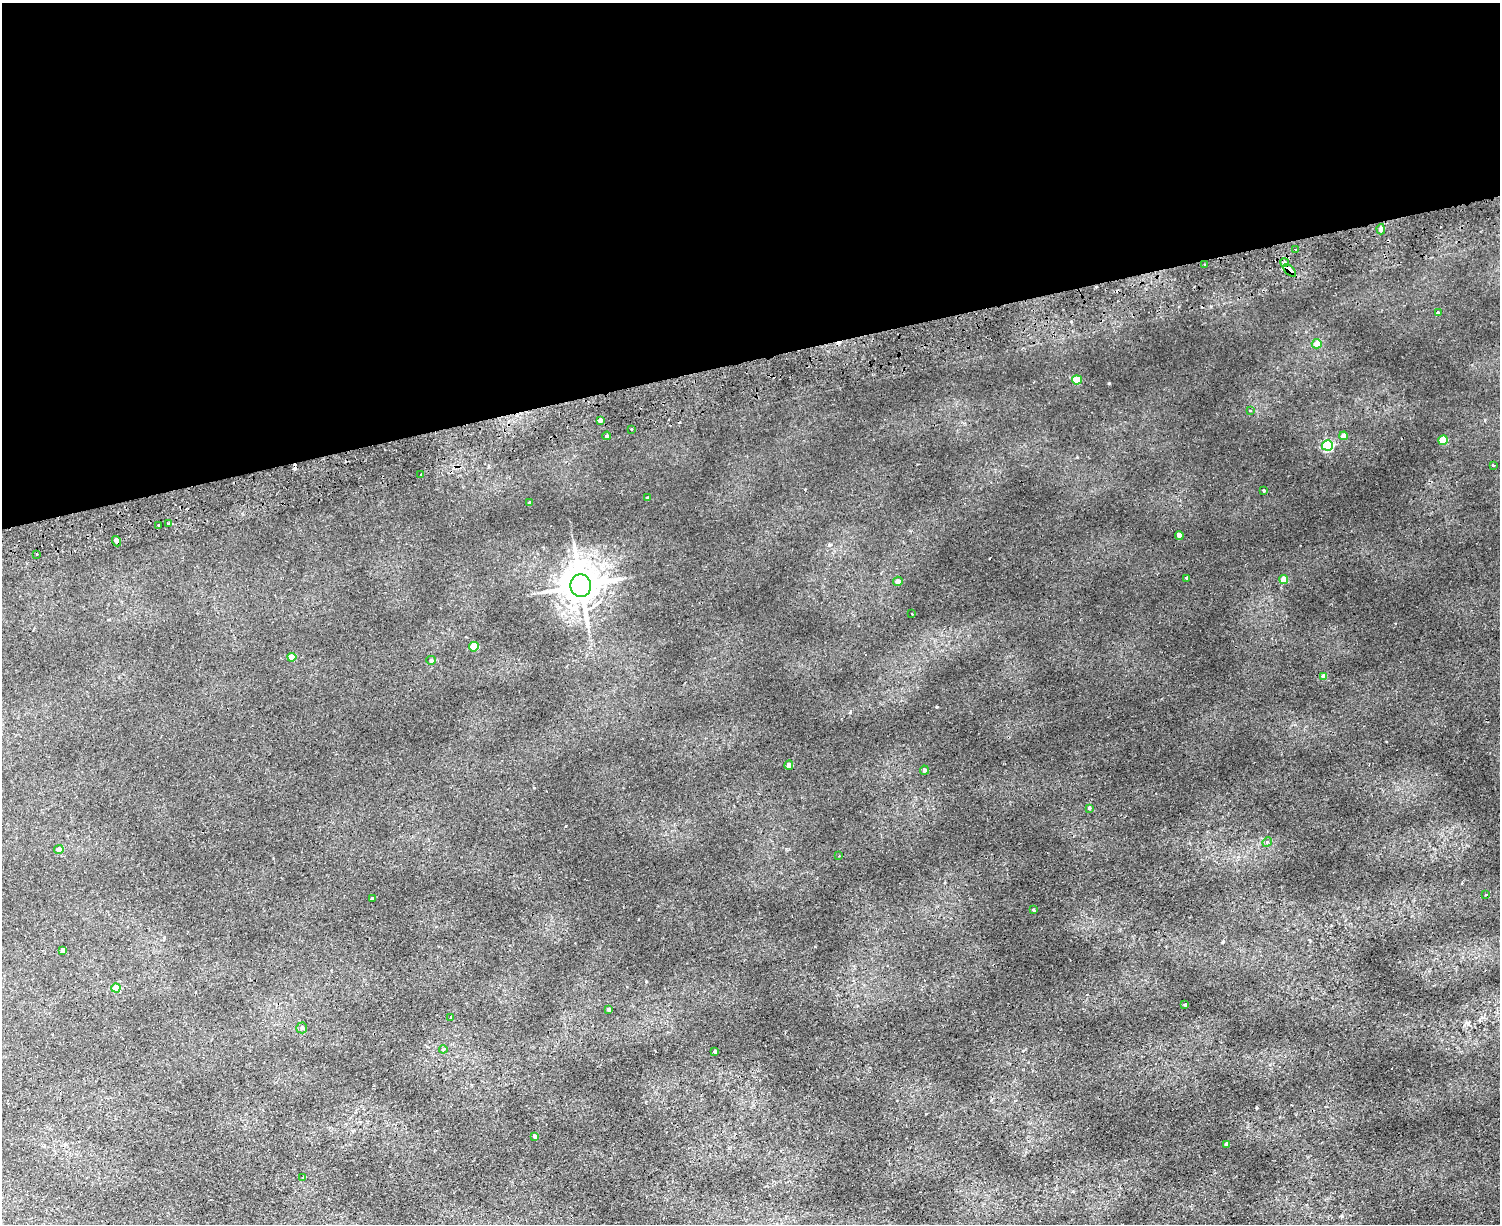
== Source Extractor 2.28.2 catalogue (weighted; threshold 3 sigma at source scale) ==
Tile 2 of 3 x 4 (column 2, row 1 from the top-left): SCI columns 1792-3289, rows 3723-4944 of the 4965 x 5000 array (HDU 1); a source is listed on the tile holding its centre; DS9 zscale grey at full resolution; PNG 1502 x 1226 px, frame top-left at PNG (2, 3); each listed source drawn as its Kron ellipse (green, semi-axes under 4 px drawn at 4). Shown black and unused: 29% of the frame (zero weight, under 2 of 3 exposures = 4% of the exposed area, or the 3 px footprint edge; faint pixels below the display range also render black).
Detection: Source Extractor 2.28.2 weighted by HDU 2 'WHT'; one run over the whole footprint, this tile lists its part. Background 0.00513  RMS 0.0035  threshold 0.0156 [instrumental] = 3 sigma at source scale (4.5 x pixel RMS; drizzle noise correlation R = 1.50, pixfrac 1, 0.05/0.05 arcsec/px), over >= 5 px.
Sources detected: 65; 10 cosmic-ray / hot-pixel residue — neither listed nor drawn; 1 inside a brighter listed object's ellipse — not listed separately; the other 54 listed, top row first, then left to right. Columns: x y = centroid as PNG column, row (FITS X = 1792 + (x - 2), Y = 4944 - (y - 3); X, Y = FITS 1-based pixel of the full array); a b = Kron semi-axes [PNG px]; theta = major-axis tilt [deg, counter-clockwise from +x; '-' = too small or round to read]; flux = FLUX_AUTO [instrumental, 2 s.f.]
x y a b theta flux
1381 229 5 3 - 2.7
1296 250 3 2 - 0.35
1284 262 4 3 - 1.7
1205 265 3 2 - 0.3
1290 270 8 4 -46 5.9
1438 313 3 3 - 0.77
1317 344 5 4 - 3.7
1077 380 5 4 - 9.2
1250 410 4 2 - 0.27
600 420 4 3 - 1.5
632 429 3 3 - 0.91
607 436 4 3 - 0.5
1344 436 4 4 - 3.8
1443 440 5 4 - 9
1327 445 5 5 - 38
1493 465 3 3 - 0.65
421 475 3 3 - 1.1
1264 490 3 3 - 0.58
648 498 4 3 - 0.45
529 503 3 3 - 0.7
168 523 3 2 - 0.44
158 525 2 2 - 0.35
1179 535 4 4 - 2.2
117 541 5 3 - 8.3
37 554 3 3 - 0.67
1186 578 3 3 - 0.4
1284 580 4 4 - 5.6
898 581 5 4 - 1.8
581 586 11 10 - 850
912 614 3 2 - 0.32
474 647 5 4 - 11
292 657 4 4 - 4.7
431 660 5 4 - 0.75
1324 676 4 4 - 2.4
789 765 5 4 - 2.1
924 770 4 4 - 0.71
1089 808 3 3 - 6
1267 842 5 4 - 0.5
59 849 4 4 - 1.7
839 856 3 2 - 0.3
1486 895 4 2 - 0.27
372 899 3 3 - 0.55
1034 910 3 2 - 0.45
63 950 4 4 - 1.7
116 988 4 4 - 6.9
1185 1005 3 3 - 0.33
609 1009 3 3 - 0.71
451 1017 3 2 - 0.44
302 1028 5 5 - 0.73
443 1049 4 4 - 0.61
715 1052 3 3 - 0.51
535 1136 4 4 - 0.73
1227 1144 4 4 - 1.3
303 1177 3 2 - 0.28
Overlapping masked pixels (flux is a lower limit): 3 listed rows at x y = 1284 262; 1290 270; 117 541
Unlisted compact peaks at least as high as the median listed source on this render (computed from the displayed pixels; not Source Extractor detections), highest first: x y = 1109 383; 937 707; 829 545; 850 713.